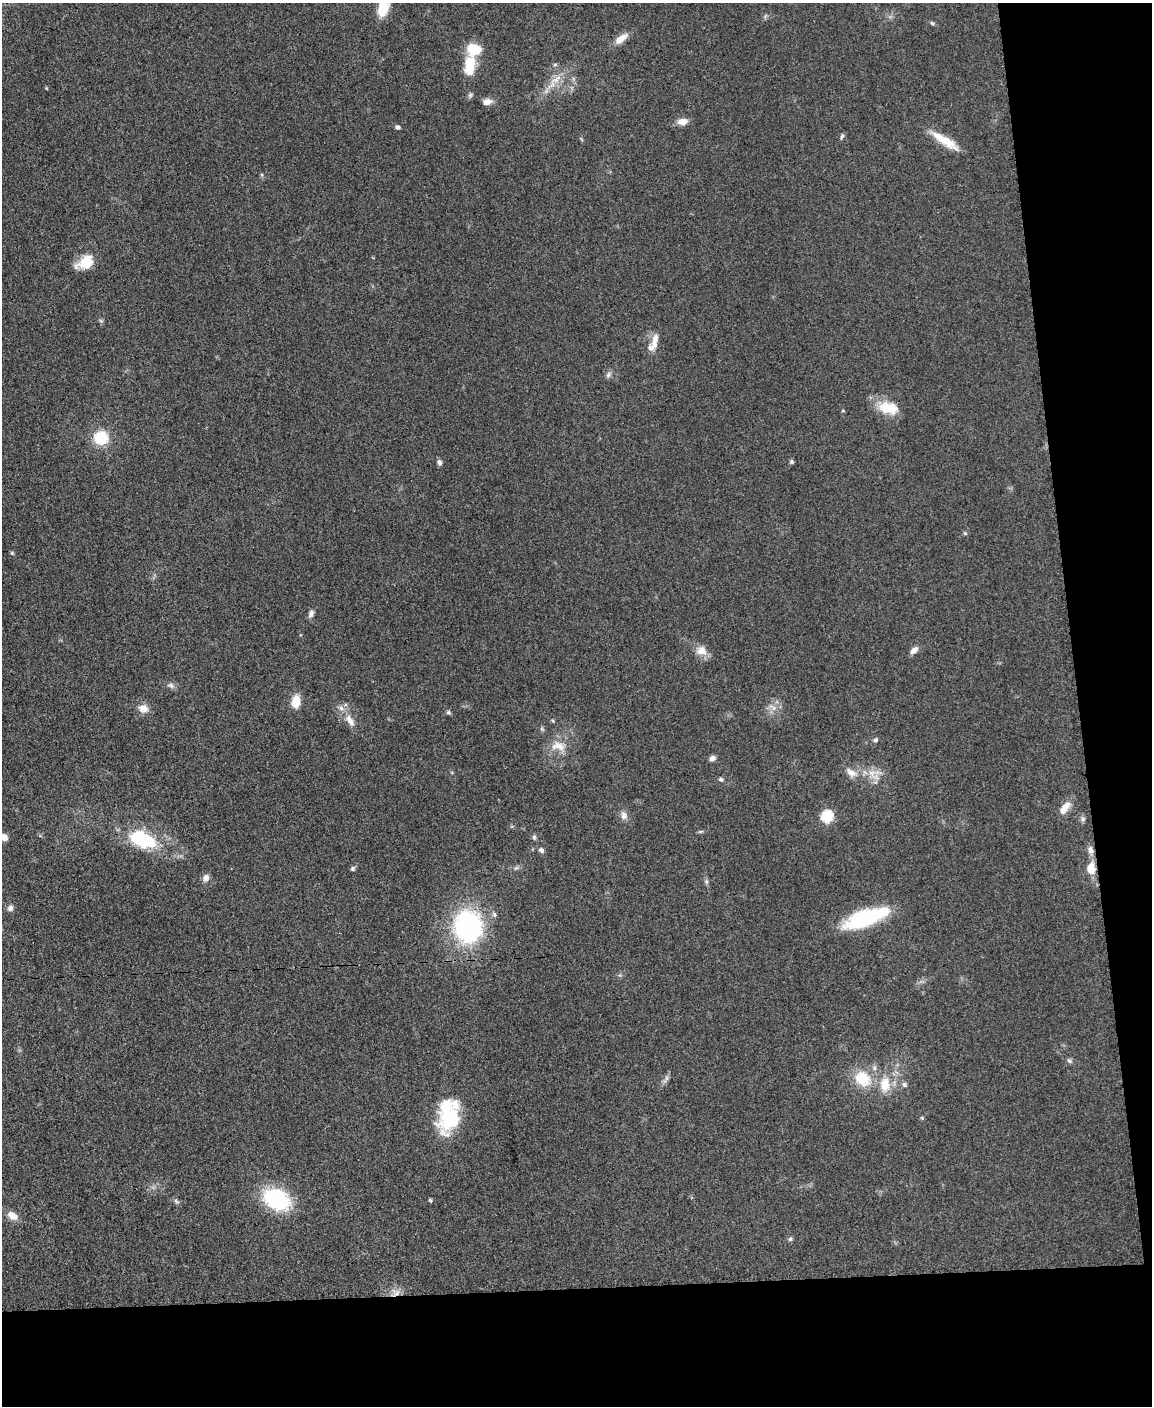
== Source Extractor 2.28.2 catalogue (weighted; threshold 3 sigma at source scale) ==
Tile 12 of 4 x 3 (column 4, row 3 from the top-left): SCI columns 3456-4605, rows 246-1649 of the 4612 x 4594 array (HDU 1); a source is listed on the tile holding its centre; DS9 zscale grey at full resolution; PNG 1154 x 1408 px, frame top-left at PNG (2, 3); no overlay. Shown black and unused: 15% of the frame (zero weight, under 3 of 5 exposures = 1% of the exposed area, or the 3 px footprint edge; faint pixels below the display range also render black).
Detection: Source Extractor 2.28.2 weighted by HDU 2 'WHT'; one run over the whole footprint, this tile lists its part. Background 0.0654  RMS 0.0062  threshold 0.0279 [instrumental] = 3 sigma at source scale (4.5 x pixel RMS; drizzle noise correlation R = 1.50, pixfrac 1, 0.05/0.05 arcsec/px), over >= 5 px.
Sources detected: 74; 6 inside a brighter listed object's ellipse — not listed separately; the other 68 listed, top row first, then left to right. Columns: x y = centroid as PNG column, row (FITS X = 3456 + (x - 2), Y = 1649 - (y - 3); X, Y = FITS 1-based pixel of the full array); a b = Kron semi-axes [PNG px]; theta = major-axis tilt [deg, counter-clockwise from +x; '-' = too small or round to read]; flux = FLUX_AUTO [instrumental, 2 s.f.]
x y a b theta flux
383 7 21 12 73 11
932 23 7 4 -44 0.97
621 38 21 9 40 5.8
470 65 23 12 80 18
555 65 6 4 1 0.84
556 79 20 7 33 6.7
487 102 12 7 12 3.5
683 122 11 7 4 5.4
398 127 6 5 - 1.6
842 136 7 4 68 1.1
945 141 38 9 -33 13
83 263 26 14 31 10
101 321 6 4 -19 0.87
655 340 24 8 82 6.1
608 375 9 5 60 1.7
888 408 27 14 -13 15
101 438 12 11 - 22
439 462 7 5 -68 1.8
792 462 6 5 - 1.1
965 533 6 4 -45 0.81
12 553 5 5 - 0.8
311 613 10 6 73 2.2
914 650 10 6 40 3.4
702 651 16 12 -16 6.1
171 685 10 7 -23 2.2
296 701 13 9 86 10
143 708 9 8 - 6.7
773 708 12 6 -42 3
448 712 6 5 - 1.1
350 720 19 8 -58 5.8
553 721 5 3 - 0.61
875 740 6 5 - 1.5
558 746 22 12 -7 8.8
712 758 7 6 - 2.4
851 773 16 9 -29 5.1
872 773 11 9 10 5.4
721 779 6 5 - 1.4
1065 808 19 8 53 6.3
624 815 11 9 -82 3.3
827 816 6 6 - 58
1083 819 7 5 48 1.4
700 832 6 4 0 0.87
4 837 6 6 - 4.6
534 837 7 5 -89 1.3
142 839 37 19 -21 35
541 850 7 6 - 2
1090 850 10 7 -78 3.1
353 868 6 5 - 1.2
516 868 8 4 36 1.2
1091 869 15 10 87 8.5
206 878 9 8 - 3.1
706 881 6 5 - 1.1
10 908 8 7 - 2.2
865 918 45 15 20 56
468 926 28 25 -85 100
1069 1061 8 5 -44 1.4
874 1068 7 5 -26 1.7
666 1078 7 4 90 1.4
862 1079 18 15 -43 19
885 1084 20 12 -90 13
904 1084 7 6 - 1.7
450 1117 38 24 56 36
276 1199 23 16 -27 58
430 1200 5 4 - 0.75
176 1201 8 4 -37 1.3
12 1216 12 9 -36 5.6
790 1239 6 6 - 1.1
396 1293 8 5 45 2.5
Overlapping masked pixels (flux is a lower limit): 2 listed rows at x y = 1091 869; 396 1293
Isophote crosses this tile's border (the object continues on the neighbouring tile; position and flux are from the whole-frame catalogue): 2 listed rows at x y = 383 7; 4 837